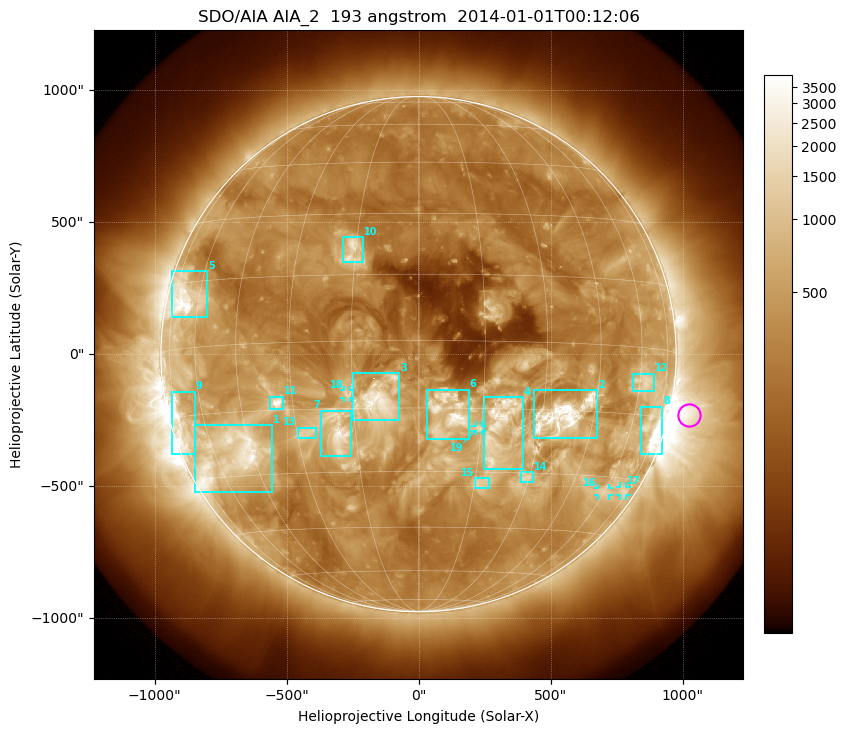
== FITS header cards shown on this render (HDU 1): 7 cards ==
TELESCOP= 'SDO/AIA'
INSTRUME= 'AIA_2'
WAVELNTH=                  193
WAVEUNIT= 'angstrom'
DATE-OBS= '2014-01-01T00:12:06.84'
CTYPE1  = 'HPLN-TAN'
CTYPE2  = 'HPLT-TAN'

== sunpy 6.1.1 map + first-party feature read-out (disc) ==
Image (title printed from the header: SDO/AIA AIA_2  193 angstrom  2014-01-01T00:12:06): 1024 x 1024 px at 2.4 arcsec/px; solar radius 976 arcsec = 407 px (full disc in frame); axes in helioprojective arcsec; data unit not stated in the header (colour bar unlabelled)
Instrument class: DISC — disc imager (sunpy class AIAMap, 193 A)
Bright regions (active regions / flare kernels): reference = the median radial profile (limb darkening/brightening removed); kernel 9 px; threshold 5 sigma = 812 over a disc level ~313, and >= 1.15x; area >= 12 px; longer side >= 10 px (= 24 arcsec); searched inside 0.97 R_sun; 19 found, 19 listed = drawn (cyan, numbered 1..; 4 of them under ~33 arcsec drawn as corner ticks so the feature stays visible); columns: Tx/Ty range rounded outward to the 5 arcsec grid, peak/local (2 s.f.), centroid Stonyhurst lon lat
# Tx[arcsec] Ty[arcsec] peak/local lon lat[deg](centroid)
1 -850..-555 -525..-265 11 -53 -25
2 435..680 -320..-135 15 +36 -16
3 -250..-75 -250..-70 9.3 -9 -13
4 245..395 -440..-160 7.8 +19 -19
5 -935..-800 140..315 12 -66 +11
6 30..190 -325..-135 9.4 +7 -16
7 -370..-255 -385..-210 8 -19 -20
8 840..925 -380..-200 13 +71 -17
9 -935..-845 -380..-140 9.9 -73 -16
10 -285..-210 345..445 5.9 -16 +21
11 -565..-510 -210..-160 10 -34 -13
12 810..890 -140..-75 4.8 +62 -8
13 -460..-385 -320..-275 3.9 -28 -20
14 385..435 -485..-445 4.9 +29 -31
15 210..270 -510..-470 4.1 +17 -33
16 680..720 -535..-505 4.1 +60 -34
17 760..790 -535..-500 3.6 +71 -33
18 -280..-260 -165..-135 3.8 -16 -12
19 215..240 -290..-270 4.4 +14 -20
Off-limb structures (1.02-1.3 R_sun): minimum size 162 px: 2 found; the strongest spans PA ~220..295 deg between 1.02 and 1.3 R_sun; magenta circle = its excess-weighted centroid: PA ~255 deg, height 1.08 R_sun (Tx ~1025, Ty ~-230 arcsec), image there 8.4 x the reference